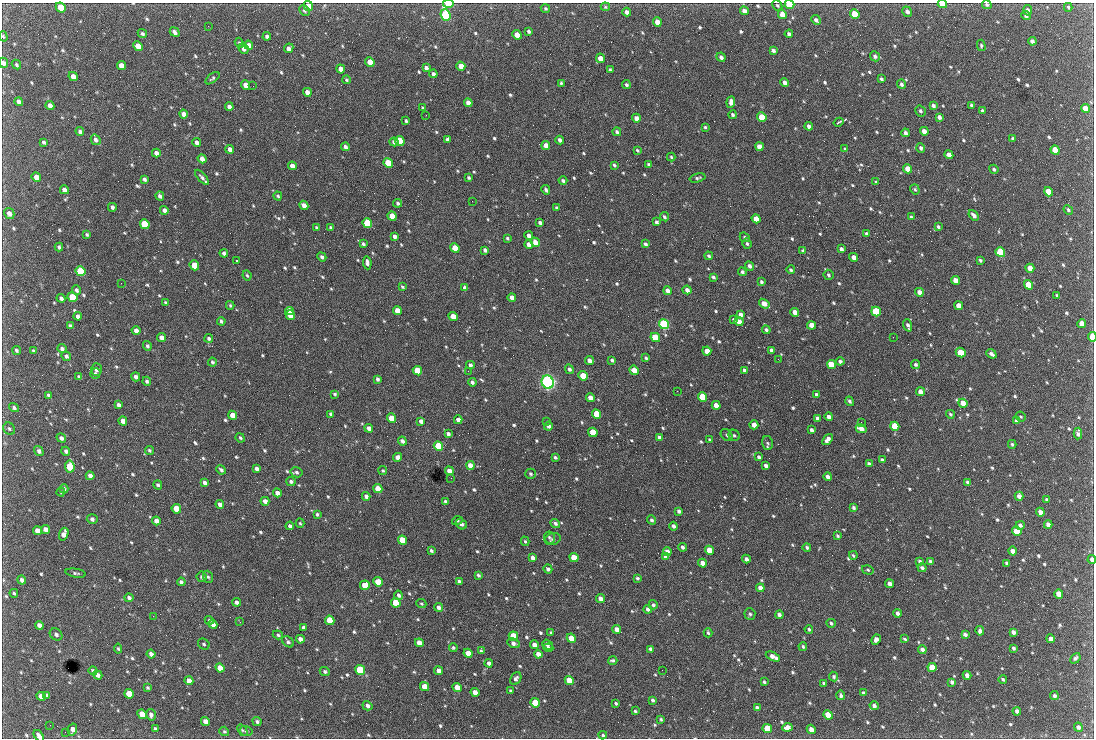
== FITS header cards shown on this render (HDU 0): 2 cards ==
NAXIS1  =                 1092 /fastest changing axis
NAXIS2  =                  736 /next to fastest changing axis

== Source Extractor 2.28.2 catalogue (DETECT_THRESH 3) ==
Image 1092 x 736 px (HDU 0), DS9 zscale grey, 1 PNG px = 1 image px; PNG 1096 x 740 px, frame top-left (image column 1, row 736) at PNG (2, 3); each listed source drawn as its Kron ellipse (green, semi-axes under 4 px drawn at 4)
Background 2510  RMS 46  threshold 137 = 3 sigma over >= 5 px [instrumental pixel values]
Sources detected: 819; of the 819, the 500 brightest by FLUX_AUTO listed and drawn (319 fainter detections omitted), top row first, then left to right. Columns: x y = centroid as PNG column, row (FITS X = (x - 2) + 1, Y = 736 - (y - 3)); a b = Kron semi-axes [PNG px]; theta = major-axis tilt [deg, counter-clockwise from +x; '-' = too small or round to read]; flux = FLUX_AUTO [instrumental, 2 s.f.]
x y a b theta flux
448 4 5 3 - 4.5e+04
790 4 5 4 - 1.6e+05
942 4 4 3 - 4.3e+04
777 5 5 4 - 4.7e+03
987 5 5 4 - 6.4e+03
308 6 5 4 - 4.1e+04
61 7 5 4 - 7.4e+04
605 7 5 4 - 4.4e+03
1068 7 4 3 - 4.4e+03
545 8 5 4 - 5.4e+03
1028 10 5 4 - 1.1e+04
304 11 6 4 -46 5.9e+03
744 11 4 4 - 1.8e+04
627 12 4 4 - 1.5e+04
907 12 5 4 - 1.0e+04
782 14 5 4 - 2.4e+04
855 14 5 4 - 8.2e+04
445 15 6 5 - 4.9e+05
1026 16 5 4 - 8.9e+03
816 20 5 4 - 9.5e+03
657 22 5 4 - 2.8e+04
208 26 2 2 - 4.7e+03
529 31 4 3 - 7.5e+03
175 32 5 3 - 9.9e+03
142 34 5 4 - 7.0e+03
789 34 4 3 - 9.1e+03
517 35 5 4 - 3.8e+04
3 36 5 4 - 4.6e+03
267 36 4 3 - 1.0e+04
1032 41 4 4 - 1.1e+04
239 43 5 4 - 4.6e+03
249 45 5 4 - 1.7e+04
981 45 6 4 -76 4.5e+03
138 46 5 4 - 5.5e+04
243 48 5 4 - 1.3e+04
289 48 5 4 - 1.3e+04
773 50 4 3 - 8.1e+03
875 56 5 4 - 8.6e+03
721 57 5 4 - 1.0e+04
600 58 5 4 - 2.8e+04
370 62 5 4 - 4.6e+04
3 63 5 4 - 1.4e+04
16 65 5 4 - 5.4e+03
121 66 5 4 - 3.4e+04
461 66 5 4 - 3.0e+04
426 68 4 3 - 1.1e+04
341 69 4 4 - 2.3e+04
610 70 3 3 - 5.2e+03
433 74 4 3 - 9.6e+03
73 76 5 4 - 1.9e+04
212 78 8 4 38 5.8e+03
881 79 4 3 - 6.3e+03
346 80 4 3 - 4.6e+03
561 83 4 3 - 4.8e+03
785 83 4 4 - 1.4e+04
901 84 4 4 - 8.2e+03
246 85 5 4 - 2.4e+04
626 85 4 4 - 6.5e+03
253 86 2 2 - 1.9e+04
307 92 5 4 - 2.1e+04
19 102 4 4 - 1.4e+04
731 102 6 4 84 1.4e+04
468 103 4 4 - 2.5e+04
933 105 4 4 - 8.8e+03
972 105 4 3 - 6.4e+03
50 106 4 4 - 1.6e+04
229 107 4 4 - 1.2e+04
423 108 3 3 - 5.0e+03
1085 108 4 4 - 3.6e+04
920 111 6 5 - 7.3e+03
982 111 4 3 - 6.6e+03
184 114 4 4 - 1.8e+04
426 115 2 2 - 1.1e+04
733 115 4 3 - 6.8e+03
762 117 5 4 - 1.3e+05
939 117 4 4 - 1.1e+04
636 118 4 4 - 1.7e+04
406 121 3 3 - 4.7e+03
839 122 5 2 - 6.1e+03
809 126 4 3 - 1.2e+04
705 127 3 3 - 4.7e+03
80 131 4 4 - 9.2e+03
924 131 4 4 - 2.1e+04
617 132 4 3 - 7.2e+03
905 133 4 3 - 1.0e+04
1013 139 4 4 - 6.4e+03
96 140 5 4 - 1.1e+04
448 140 4 3 - 9.5e+03
560 140 4 3 - 9.4e+03
400 141 5 4 - 1.4e+05
44 142 4 3 - 7.0e+03
394 142 4 3 - 9.8e+03
197 143 4 4 - 1.5e+04
546 145 4 4 - 2.9e+04
345 147 4 3 - 1.1e+04
759 147 4 4 - 2.9e+04
921 148 5 4 - 7.6e+03
230 149 4 4 - 1.6e+04
845 149 4 3 - 5.8e+03
637 150 4 3 - 4.4e+03
1055 150 5 4 - 9.0e+04
156 153 4 4 - 1.5e+04
949 155 4 4 - 2.4e+04
671 157 4 3 - 4.7e+03
202 159 5 4 - 2.0e+04
388 163 5 4 - 1.3e+05
648 164 3 3 - 4.3e+03
614 165 4 3 - 5.1e+03
292 166 4 4 - 2.2e+04
908 169 5 4 - 4.9e+04
994 169 5 4 - 7.2e+03
36 177 5 4 - 2.9e+04
202 177 9 4 -49 9.8e+03
469 178 3 3 - 5.5e+03
698 178 8 4 14 5.9e+03
144 179 4 3 - 8.1e+03
563 181 4 3 - 7.1e+03
876 182 4 3 - 5.0e+03
915 189 5 4 - 5.3e+03
64 190 4 4 - 1.7e+04
546 190 5 3 - 7.0e+03
1049 192 5 4 - 6.8e+04
160 196 4 3 - 8.6e+03
278 196 4 3 - 5.2e+03
472 201 2 2 - 7.7e+03
398 203 4 4 - 6.1e+03
304 205 5 4 - 1.8e+04
112 207 4 3 - 8.6e+03
556 208 4 3 - 5.0e+03
164 210 4 4 - 1.1e+04
1068 210 5 4 - 5.4e+03
9 213 6 5 - 1.6e+04
974 215 6 4 -49 1.3e+04
392 216 5 4 - 4.9e+04
664 217 5 4 - 5.8e+03
911 217 3 3 - 4.7e+03
756 219 4 4 - 3.6e+04
540 222 4 3 - 8.0e+03
656 222 4 3 - 7.0e+03
367 223 5 4 - 2.2e+05
145 224 5 4 - 1.8e+05
330 227 4 3 - 4.8e+03
938 227 4 3 - 5.7e+03
317 228 4 3 - 5.0e+03
87 234 3 3 - 4.6e+03
867 234 4 3 - 8.7e+03
395 236 4 3 - 1.0e+04
529 236 4 4 - 1.4e+04
745 237 5 4 - 5.6e+03
507 238 3 3 - 5.2e+03
535 242 5 4 - 2.4e+04
363 244 4 3 - 7.0e+03
529 244 4 4 - 2.2e+04
645 244 4 3 - 8.1e+03
747 244 5 4 - 6.5e+03
59 247 4 3 - 6.9e+03
455 248 5 4 - 7.4e+04
841 249 4 3 - 1.0e+04
485 250 4 3 - 7.9e+03
803 251 4 3 - 5.2e+03
1000 252 5 4 - 2.3e+05
224 253 4 3 - 1.0e+04
709 256 4 3 - 5.9e+03
322 257 5 3 - 8.0e+03
854 257 4 4 - 2.3e+04
980 260 3 3 - 5.1e+03
236 261 3 2 - 1.1e+05
367 263 6 4 -83 1.1e+04
194 265 5 4 - 7.9e+04
749 266 5 4 - 1.0e+04
1030 268 4 4 - 3.8e+04
791 270 4 3 - 6.0e+03
81 271 5 4 - 2.7e+05
742 272 4 4 - 7.2e+03
247 275 5 3 - 4.8e+03
828 275 5 5 - 6.5e+03
713 277 4 3 - 5.5e+03
955 280 4 4 - 3.0e+04
761 282 4 3 - 5.7e+03
121 283 2 2 - 8.7e+03
1028 285 5 4 - 8.2e+04
402 287 4 3 - 4.4e+03
465 288 4 4 - 1.5e+04
77 290 5 4 - 7.4e+03
687 290 4 4 - 1.4e+04
668 291 4 4 - 1.5e+04
919 292 4 4 - 2.1e+04
1057 295 3 3 - 4.3e+03
72 297 5 4 - 9.9e+04
512 297 4 4 - 1.7e+04
61 298 4 3 - 8.6e+03
166 303 4 3 - 5.1e+03
764 304 6 4 -37 3.1e+04
230 305 4 3 - 4.4e+03
959 306 4 4 - 3.1e+04
290 311 4 4 - 6.0e+04
397 311 4 4 - 3.4e+04
876 311 5 4 - 2.4e+05
795 312 4 4 - 2.2e+04
740 314 4 4 - 1.3e+04
290 315 5 5 - 7.0e+04
78 316 4 4 - 1.2e+04
453 316 5 4 - 4.0e+04
734 319 4 3 - 5.0e+03
221 321 4 3 - 6.6e+03
739 321 4 4 - 2.3e+04
1082 323 4 4 - 2.0e+04
664 324 5 4 - 5.5e+05
811 325 4 4 - 3.0e+04
908 325 6 3 -72 9.4e+03
70 326 4 4 - 8.8e+03
766 330 4 3 - 7.0e+03
136 331 4 4 - 1.5e+04
161 337 4 4 - 1.8e+04
893 337 2 2 - 1.5e+04
1092 337 5 3 - 1.3e+05
209 338 4 4 - 6.9e+03
655 338 5 4 - 1.5e+05
147 346 5 4 - 7.2e+03
62 349 4 3 - 8.4e+03
16 350 5 3 - 6.3e+03
771 350 4 3 - 9.8e+03
34 351 4 3 - 6.4e+03
707 351 4 4 - 3.3e+04
961 353 5 4 - 8.7e+04
991 354 5 3 - 1.0e+04
66 356 5 4 - 8.0e+03
646 358 3 3 - 5.3e+03
778 359 2 2 - 1.2e+04
612 360 4 3 - 6.5e+03
589 361 4 4 - 2.1e+04
840 361 4 4 - 1.0e+04
212 362 4 4 - 6.1e+03
831 364 5 4 - 8.4e+04
916 364 4 4 - 6.4e+03
470 365 4 3 - 9.7e+03
96 369 6 5 - 1.2e+04
569 369 5 4 - 8.2e+03
634 370 5 4 - 3.0e+04
744 370 4 3 - 8.2e+03
417 371 5 4 - 1.1e+05
468 371 2 2 - 5.8e+03
95 374 5 5 - 6.1e+03
583 376 5 4 - 9.6e+04
79 377 4 4 - 9.5e+03
136 377 5 4 - 1.1e+04
377 379 4 3 - 6.9e+03
147 381 4 4 - 6.6e+03
472 382 4 3 - 8.0e+03
548 382 7 6 - 1.3e+06
677 391 2 2 - 5.9e+03
920 391 4 4 - 1.9e+04
335 394 4 3 - 5.1e+03
49 395 4 3 - 8.3e+03
816 395 3 3 - 8.0e+03
702 397 5 4 - 1.4e+05
590 398 4 4 - 2.5e+04
850 401 5 4 - 6.9e+03
963 403 5 4 - 3.9e+04
118 405 4 3 - 9.0e+03
716 405 4 4 - 3.2e+04
14 408 5 4 - 7.7e+03
331 414 4 3 - 9.3e+03
597 414 5 4 - 1.1e+05
950 414 4 3 - 4.8e+03
233 415 5 4 - 3.9e+04
829 417 4 4 - 1.4e+04
1021 417 5 4 - 4.7e+03
391 418 5 4 - 5.3e+04
817 418 4 3 - 1.2e+04
458 420 4 4 - 1.8e+04
123 421 4 4 - 2.3e+04
421 421 4 4 - 1.1e+04
546 421 2 2 - 7.0e+03
1017 421 4 3 - 1.3e+04
861 422 2 2 - 5.6e+03
754 425 4 4 - 2.7e+04
548 426 4 4 - 1.0e+04
895 426 5 4 - 1.4e+05
369 428 4 4 - 1.6e+04
9 429 6 5 - 6.5e+03
861 429 6 4 -24 2.2e+04
811 430 4 3 - 1.1e+04
593 432 5 4 - 8.4e+04
448 434 4 3 - 9.5e+03
1078 434 6 4 87 1.1e+04
727 435 7 5 -45 7.3e+03
734 435 6 5 - 6.6e+03
659 437 4 3 - 9.8e+03
61 438 5 4 - 9.2e+03
240 438 5 3 - 5.0e+03
828 439 6 4 51 1.5e+04
710 440 4 3 - 4.5e+03
402 441 4 3 - 1.2e+04
768 443 7 5 -75 5.4e+03
1012 444 4 3 - 4.8e+03
438 446 5 4 - 1.6e+05
149 450 4 4 - 5.5e+03
39 451 5 4 - 1.0e+04
66 451 4 4 - 8.3e+03
397 457 4 4 - 1.6e+04
555 457 3 3 - 6.0e+03
759 457 3 3 - 6.6e+03
882 460 4 3 - 8.4e+03
869 464 4 3 - 6.6e+03
470 465 4 4 - 2.8e+04
70 466 6 5 - 1.5e+05
766 466 4 3 - 8.6e+03
256 469 4 4 - 1.1e+04
221 470 5 3 - 7.3e+03
383 471 4 4 - 4.4e+03
449 471 4 4 - 2.8e+04
296 472 6 5 - 7.4e+03
530 474 5 5 - 5.6e+03
90 476 4 4 - 1.3e+04
828 477 4 3 - 1.1e+04
451 478 2 2 - 5.3e+03
291 481 4 4 - 7.4e+03
967 482 4 4 - 7.0e+03
205 483 4 3 - 1.1e+04
158 485 5 3 - 6.5e+03
64 489 4 4 - 5.8e+03
378 489 5 4 - 4.2e+04
61 492 4 4 - 4.6e+03
277 493 4 4 - 1.7e+04
366 496 4 3 - 1.1e+04
1019 496 4 4 - 1.6e+04
1047 499 4 3 - 4.6e+03
265 501 4 4 - 1.4e+04
445 501 4 3 - 7.7e+03
220 505 4 4 - 1.5e+04
853 508 4 3 - 6.2e+03
176 509 5 4 - 7.7e+04
679 511 4 3 - 8.1e+03
1040 512 4 4 - 1.9e+04
317 514 3 3 - 5.3e+03
92 519 5 4 - 1.0e+04
652 520 4 4 - 6.6e+03
156 521 4 4 - 2.1e+04
457 521 5 3 - 5.1e+03
300 523 5 4 - 4.4e+03
555 523 5 4 - 7.9e+03
461 524 6 5 - 1.3e+04
1020 525 4 4 - 9.7e+03
1048 525 4 4 - 1.6e+04
290 526 4 3 - 8.8e+03
673 526 4 3 - 1.1e+04
46 529 5 4 - 2.2e+04
37 531 5 4 - 2.5e+04
1017 531 5 4 - 1.1e+05
64 534 6 4 71 2.5e+04
838 536 4 3 - 4.7e+03
549 537 6 5 - 5.8e+03
553 539 8 6 18 8.4e+03
403 540 5 4 - 1.1e+05
525 541 5 4 - 4.8e+03
682 547 4 3 - 8.2e+03
807 547 4 4 - 5.5e+03
709 550 5 4 - 5.8e+04
431 551 4 3 - 5.9e+03
667 551 4 4 - 1.6e+04
1013 551 4 4 - 2.1e+04
853 555 4 3 - 4.4e+03
666 556 4 4 - 1.9e+04
574 557 5 4 - 6.9e+04
532 558 4 4 - 1.2e+04
746 559 4 3 - 1.0e+04
1092 559 4 3 - 1.4e+04
920 561 4 3 - 6.0e+03
930 561 4 4 - 7.8e+03
702 563 4 4 - 2.1e+04
1006 563 4 3 - 5.3e+03
922 568 4 3 - 6.5e+03
548 569 4 4 - 8.9e+03
868 570 6 4 -17 4.8e+03
76 573 10 4 -10 6.1e+03
478 575 3 3 - 5.6e+03
202 577 5 5 - 6.5e+03
208 577 6 4 -69 5.5e+03
637 578 3 3 - 5.6e+03
22 580 4 4 - 1.2e+04
459 581 4 3 - 6.3e+03
181 582 4 4 - 7.5e+03
378 582 5 4 - 5.3e+04
890 584 4 4 - 1.7e+04
365 585 5 5 - 4.8e+04
760 588 4 4 - 1.8e+04
14 593 4 3 - 5.0e+03
1059 594 5 4 - 4.3e+04
398 595 5 4 - 8.7e+03
129 598 4 3 - 8.6e+03
600 599 4 4 - 1.7e+04
237 602 4 3 - 9.4e+03
396 603 5 4 - 8.8e+04
421 604 5 4 - 4.4e+03
653 605 4 4 - 5.5e+03
438 607 4 4 - 1.1e+04
648 609 4 3 - 9.0e+03
898 613 4 3 - 1.1e+04
750 614 6 5 - 7.1e+03
779 615 4 4 - 1.0e+04
153 616 2 2 - 1.0e+04
209 620 5 3 - 4.9e+03
330 620 5 4 - 7.6e+04
240 622 3 2 - 5.4e+03
831 623 5 3 - 5.9e+03
213 624 5 4 - 1.8e+04
39 625 4 4 - 1.4e+04
303 627 4 3 - 7.3e+03
617 629 4 4 - 2.1e+04
809 629 4 3 - 5.3e+03
980 631 5 4 - 1.0e+04
1013 632 4 4 - 1.3e+04
551 633 3 3 - 4.8e+03
708 633 4 3 - 4.7e+03
56 634 7 5 -38 1.1e+04
965 634 4 3 - 9.3e+03
278 635 5 4 - 5.3e+03
513 636 5 4 - 9.6e+04
571 638 5 4 - 5.3e+04
300 639 4 4 - 1.6e+04
905 639 4 3 - 4.9e+03
1051 639 4 4 - 2.4e+04
876 640 5 4 - 1.1e+04
288 642 7 5 -39 8.1e+03
419 643 4 4 - 2.7e+04
513 643 6 4 -22 1.2e+04
204 644 6 5 - 6.9e+03
547 644 5 4 - 8.6e+03
534 645 4 4 - 1.8e+04
803 646 4 4 - 5.2e+03
453 648 4 4 - 5.8e+03
548 648 5 3 - 7.3e+03
1013 648 4 3 - 6.2e+03
118 649 5 4 - 4.6e+03
650 649 4 3 - 6.8e+03
922 649 4 4 - 1.2e+04
481 651 4 3 - 5.4e+03
468 653 5 4 - 3.8e+04
151 654 4 4 - 1.3e+04
538 654 4 4 - 1.9e+04
773 656 7 4 -25 2.0e+04
1075 658 6 4 48 7.2e+03
613 660 5 3 - 5.4e+03
489 663 4 3 - 1.2e+04
932 667 5 4 - 6.8e+04
220 668 5 4 - 3.5e+04
360 670 5 4 - 2.8e+05
662 670 2 2 - 5.7e+03
93 671 4 3 - 6.4e+03
438 671 4 4 - 1.8e+04
325 672 5 4 - 7.6e+03
98 675 5 4 - 1.3e+04
967 675 4 4 - 1.5e+04
834 677 5 4 - 5.5e+03
516 679 7 5 59 1.0e+04
1003 679 4 3 - 5.0e+03
569 680 5 4 - 7.7e+04
189 681 4 4 - 2.5e+04
764 682 3 3 - 4.7e+03
952 682 4 4 - 9.5e+03
824 683 4 3 - 5.5e+03
424 687 5 4 - 4.3e+04
457 687 5 4 - 3.8e+04
148 688 4 3 - 4.3e+03
511 691 3 3 - 5.5e+03
475 692 4 4 - 2.6e+04
863 693 4 3 - 6.4e+03
129 694 5 4 - 8.2e+04
47 695 4 3 - 4.6e+03
841 695 5 4 - 7.6e+03
41 696 5 4 - 2.1e+04
1054 696 4 4 - 7.9e+03
653 700 4 3 - 6.8e+03
535 703 5 4 - 1.1e+05
616 703 3 3 - 4.7e+03
367 706 5 4 - 1.0e+04
874 706 4 4 - 9.7e+03
757 708 4 4 - 1.2e+04
635 711 3 3 - 4.3e+03
1017 711 4 3 - 1.1e+04
142 714 5 4 - 5.3e+04
151 715 6 4 -76 9.6e+03
828 715 5 4 - 7.7e+04
661 719 3 3 - 4.5e+03
205 721 4 4 - 1.9e+04
257 721 5 4 - 6.8e+03
50 725 2 2 - 4.9e+03
787 727 5 4 - 2.1e+04
1078 727 5 4 - 1.0e+04
767 728 5 4 - 9.0e+04
72 729 6 4 76 1.9e+04
155 729 4 3 - 6.5e+03
811 729 5 4 - 2.1e+04
242 730 6 3 -53 4.4e+03
224 731 5 4 - 5.0e+03
246 731 6 5 - 6.6e+03
65 732 2 2 - 9.8e+03
603 735 4 4 - 4.5e+03
39 736 6 4 -54 1.5e+04
At the frame edge (FLAGS 8, measured only in part): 10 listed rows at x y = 448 4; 790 4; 942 4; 987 5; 308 6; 3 36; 3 63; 1092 337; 1092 559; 39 736
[319 fainter detections neither listed nor drawn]